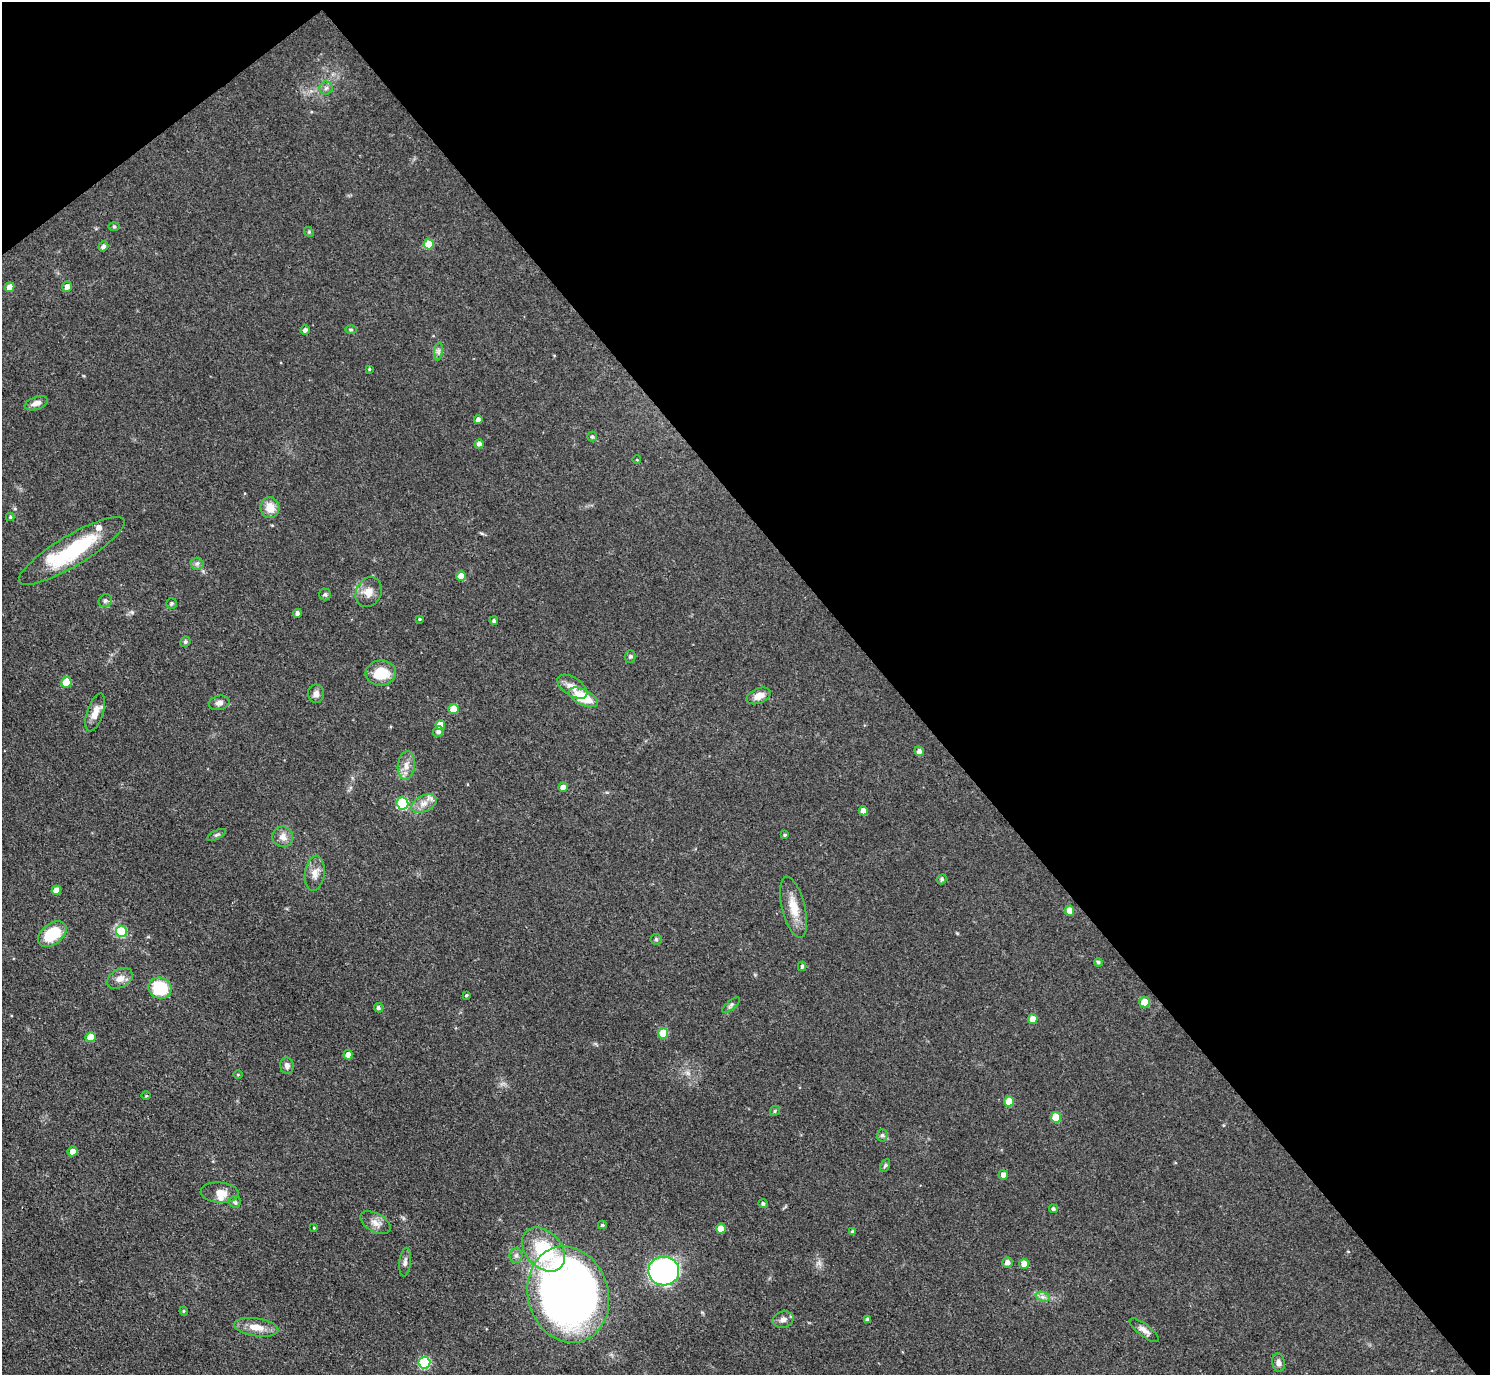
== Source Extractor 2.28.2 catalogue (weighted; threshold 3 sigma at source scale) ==
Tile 3 of 4 x 4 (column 3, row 1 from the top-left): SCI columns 2977-4464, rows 4418-5790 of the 5953 x 5949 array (HDU 1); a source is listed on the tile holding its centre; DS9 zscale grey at full resolution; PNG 1492 x 1377 px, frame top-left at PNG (2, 2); each listed source drawn as its Kron ellipse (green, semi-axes under 4 px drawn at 4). Shown black and unused: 42% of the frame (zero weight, under 3 of 4 exposures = <1% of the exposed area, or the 3 px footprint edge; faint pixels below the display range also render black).
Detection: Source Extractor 2.28.2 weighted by HDU 2 'WHT'; one run over the whole footprint, this tile lists its part. Background 0.0648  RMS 0.0054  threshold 0.0241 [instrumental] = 3 sigma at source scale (4.5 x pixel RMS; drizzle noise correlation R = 1.50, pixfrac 1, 0.05/0.05 arcsec/px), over >= 5 px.
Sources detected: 106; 2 inside a brighter listed object's ellipse — not listed separately; the other 104 listed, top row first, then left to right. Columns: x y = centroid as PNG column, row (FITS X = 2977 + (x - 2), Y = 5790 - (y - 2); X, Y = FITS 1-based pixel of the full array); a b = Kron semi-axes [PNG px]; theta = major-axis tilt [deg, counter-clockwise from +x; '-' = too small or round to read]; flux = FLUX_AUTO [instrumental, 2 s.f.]
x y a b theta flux
326 88 6 6 - 1.5
114 226 6 4 -1 0.72
309 232 5 4 - 0.61
429 244 5 5 - 12
103 246 5 4 - 1.6
10 287 5 4 - 5
67 287 5 4 - 3.2
351 329 6 4 0 0.75
305 330 5 4 - 1.7
438 351 9 4 81 1.5
369 369 3 2 - 0.52
36 403 12 6 19 2.9
478 420 4 4 - 2
592 437 5 4 - 1.1
479 444 4 4 - 1.9
637 460 4 3 - 0.39
270 508 10 9 - 7
10 517 4 4 - 0.71
72 551 61 15 31 43
197 564 6 6 - 1.3
461 576 5 5 - 5.1
369 592 15 12 63 5.5
325 594 6 5 - 1.1
105 601 7 6 - 1.3
171 603 5 5 - 0.89
297 613 4 4 - 1.8
419 619 3 3 - 0.62
494 621 4 4 - 1.1
185 642 5 5 - 1
630 656 6 5 - 0.95
381 673 15 12 7 14
66 682 5 5 - 13
572 687 17 9 -33 4.9
316 694 9 8 - 2.5
759 696 12 7 23 4.9
583 697 16 7 -27 17
219 703 10 7 13 2.4
453 709 5 5 - 9.1
95 713 20 8 72 5
440 725 5 5 - 5.1
438 732 5 5 - 1.9
919 751 5 4 - 2.2
406 765 14 8 83 4.5
563 787 4 4 - 2.7
402 803 6 6 - 39
424 804 13 8 25 4.5
863 811 4 4 - 4.3
217 835 10 4 27 1.1
785 835 3 3 - 0.67
283 837 10 10 - 4
315 873 18 10 83 4.7
942 879 5 4 - 0.99
56 890 5 4 - 5
794 907 31 11 -76 9.8
1070 911 5 4 - 6
121 931 5 5 - 27
52 934 16 10 37 21
656 939 6 5 - 0.97
1098 962 4 4 - 1
802 966 4 3 - 0.94
120 978 14 9 28 4
160 988 11 10 - 22
466 995 4 3 - 0.61
1145 1002 5 5 - 9.4
731 1005 11 4 40 1.2
378 1008 5 4 - 1.2
1033 1019 5 5 - 4.4
663 1033 5 5 - 13
91 1037 5 5 - 9.8
348 1055 5 4 - 3.4
287 1066 8 6 -81 2.2
238 1075 5 3 - 0.53
146 1096 5 3 - 0.55
1009 1101 5 5 - 10
775 1111 5 4 - 0.76
1056 1117 5 5 - 12
882 1135 6 5 - 1
73 1151 5 4 - 3.9
885 1165 7 4 62 0.89
1003 1175 5 4 - 2.6
219 1193 19 10 -4 5.5
235 1202 6 5 - 1.1
763 1204 5 4 - 1.3
1053 1209 4 4 - 1.2
375 1223 17 9 -29 4.2
602 1225 4 3 - 0.7
314 1228 4 3 - 0.45
721 1229 5 5 - 5.6
852 1232 4 4 - 1.1
544 1249 25 17 -48 30
516 1255 7 6 - 1.6
405 1262 14 6 84 2.3
1007 1262 5 5 - 2.7
1024 1264 5 5 - 5
664 1271 15 14 - 140
568 1295 49 40 -74 430
1043 1297 7 4 -18 1.7
184 1311 4 4 - 0.62
783 1320 10 8 15 2.9
868 1320 4 4 - 1.2
256 1327 22 9 -8 7.5
1144 1330 18 6 -38 3
424 1363 6 6 - 43
1278 1363 9 6 -82 2.1